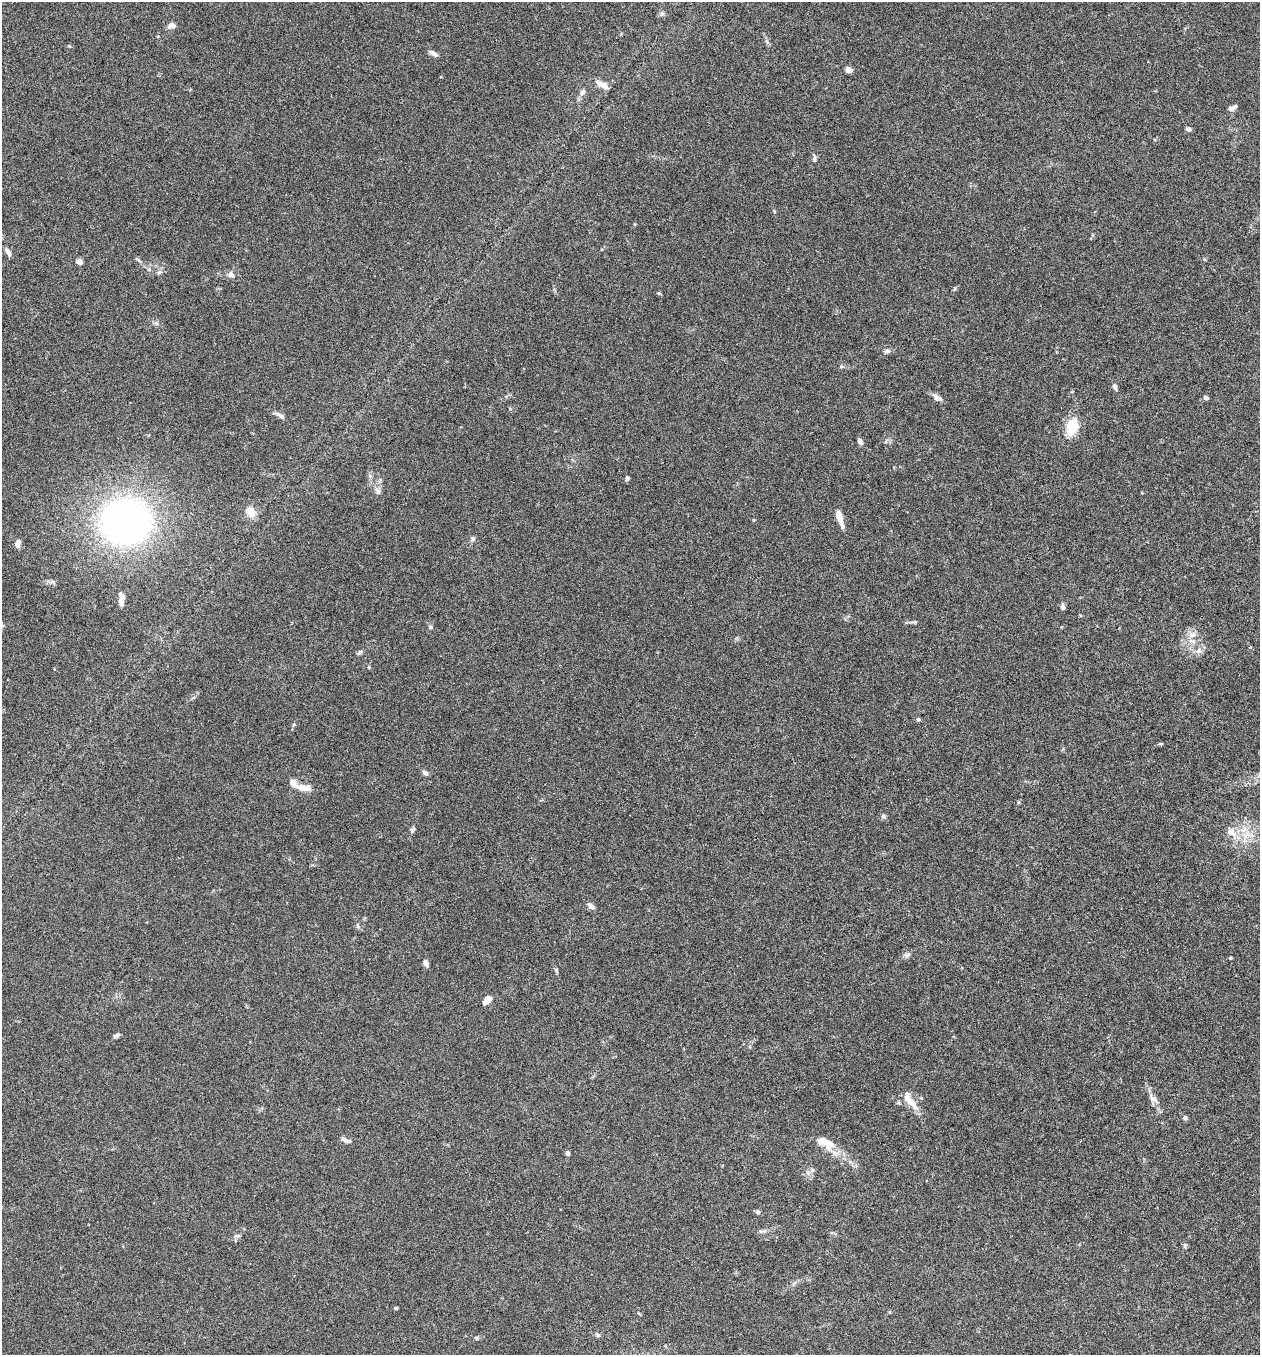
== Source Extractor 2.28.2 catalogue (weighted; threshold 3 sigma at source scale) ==
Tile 6 of 4 x 4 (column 2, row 2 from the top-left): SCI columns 1450-2707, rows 2737-4089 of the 5545 x 5467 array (HDU 1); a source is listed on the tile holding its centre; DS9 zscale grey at full resolution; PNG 1262 x 1357 px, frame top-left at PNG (2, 2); no overlay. Nothing masked; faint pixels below the display range render black.
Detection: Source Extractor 2.28.2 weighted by HDU 2 'WHT'; one run over the whole footprint, this tile lists its part. Background 0.0188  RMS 0.002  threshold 0.00818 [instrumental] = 3 sigma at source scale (4.09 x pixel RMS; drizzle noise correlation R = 1.36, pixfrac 0.8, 0.05/0.05 arcsec/px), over >= 5 px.
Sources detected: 80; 4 inside a brighter listed object's ellipse — not listed separately; the other 76 listed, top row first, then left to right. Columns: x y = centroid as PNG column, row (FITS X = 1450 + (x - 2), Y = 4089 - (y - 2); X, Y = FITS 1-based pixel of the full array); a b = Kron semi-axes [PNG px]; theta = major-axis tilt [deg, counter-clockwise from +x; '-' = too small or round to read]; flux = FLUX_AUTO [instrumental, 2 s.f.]
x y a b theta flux
662 14 7 5 28 0.37
171 26 11 8 4 0.77
69 46 6 3 -17 0.18
434 54 12 5 -33 0.73
849 70 6 5 - 1.1
441 77 3 2 - 0.12
605 86 12 7 -49 0.96
582 92 8 7 - 0.63
1232 108 10 5 26 0.77
1188 129 6 4 -22 0.59
815 158 10 5 88 0.44
774 211 5 3 - 0.18
634 224 5 3 - 0.17
8 252 12 5 -56 0.65
137 259 10 3 -40 0.34
79 261 6 5 - 1.1
149 269 5 5 - 0.32
160 272 8 5 26 0.44
231 275 11 9 -40 0.77
954 289 5 3 - 0.21
659 293 5 4 - 0.22
156 323 6 5 - 0.37
887 351 8 6 31 0.51
1115 387 8 5 -68 0.48
936 397 12 7 -49 0.75
1206 398 4 4 - 0.89
280 415 16 5 -30 0.72
1072 427 16 10 74 5.8
860 441 7 5 -56 0.64
370 476 6 5 - 0.35
627 478 5 4 - 0.46
378 491 8 7 - 0.57
251 512 16 11 -65 1.9
839 518 20 6 -72 1.8
126 521 50 45 9 70
473 539 7 6 - 0.43
17 544 9 6 81 0.84
52 582 7 5 -1 0.45
121 599 15 6 -89 1.4
1062 607 8 5 -78 0.51
2 625 6 5 - 0.35
430 627 6 5 - 0.28
1192 635 11 7 20 0.94
1250 647 4 3 - 0.17
1199 651 9 7 33 0.8
360 653 8 5 45 0.38
369 667 4 4 - 0.2
918 719 5 4 - 0.29
294 724 6 3 72 0.23
1161 744 7 3 9 0.23
425 773 8 6 -34 0.49
302 788 16 9 -16 1.6
1018 802 5 3 - 0.2
883 816 8 6 -44 0.44
412 830 7 6 - 0.37
1231 832 14 10 -32 1.8
590 906 11 5 -38 0.8
358 926 8 5 -71 0.38
907 955 9 5 36 0.48
1230 958 4 3 - 0.2
426 963 8 5 -63 0.83
487 1000 10 6 44 1.5
117 1035 10 4 29 0.41
1153 1098 17 7 -39 1
910 1101 25 9 -53 2.7
1185 1118 6 5 - 0.39
346 1140 12 5 -20 0.7
825 1142 28 11 -21 3.1
567 1153 4 4 - 0.6
812 1170 7 5 48 0.43
758 1212 6 5 - 0.39
764 1231 7 6 - 0.49
237 1236 7 4 -2 0.34
396 1308 4 3 - 0.32
598 1335 5 5 - 0.32
477 1338 6 4 -89 0.2
Isophote crosses this tile's border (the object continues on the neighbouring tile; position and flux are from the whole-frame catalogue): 1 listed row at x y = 2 625